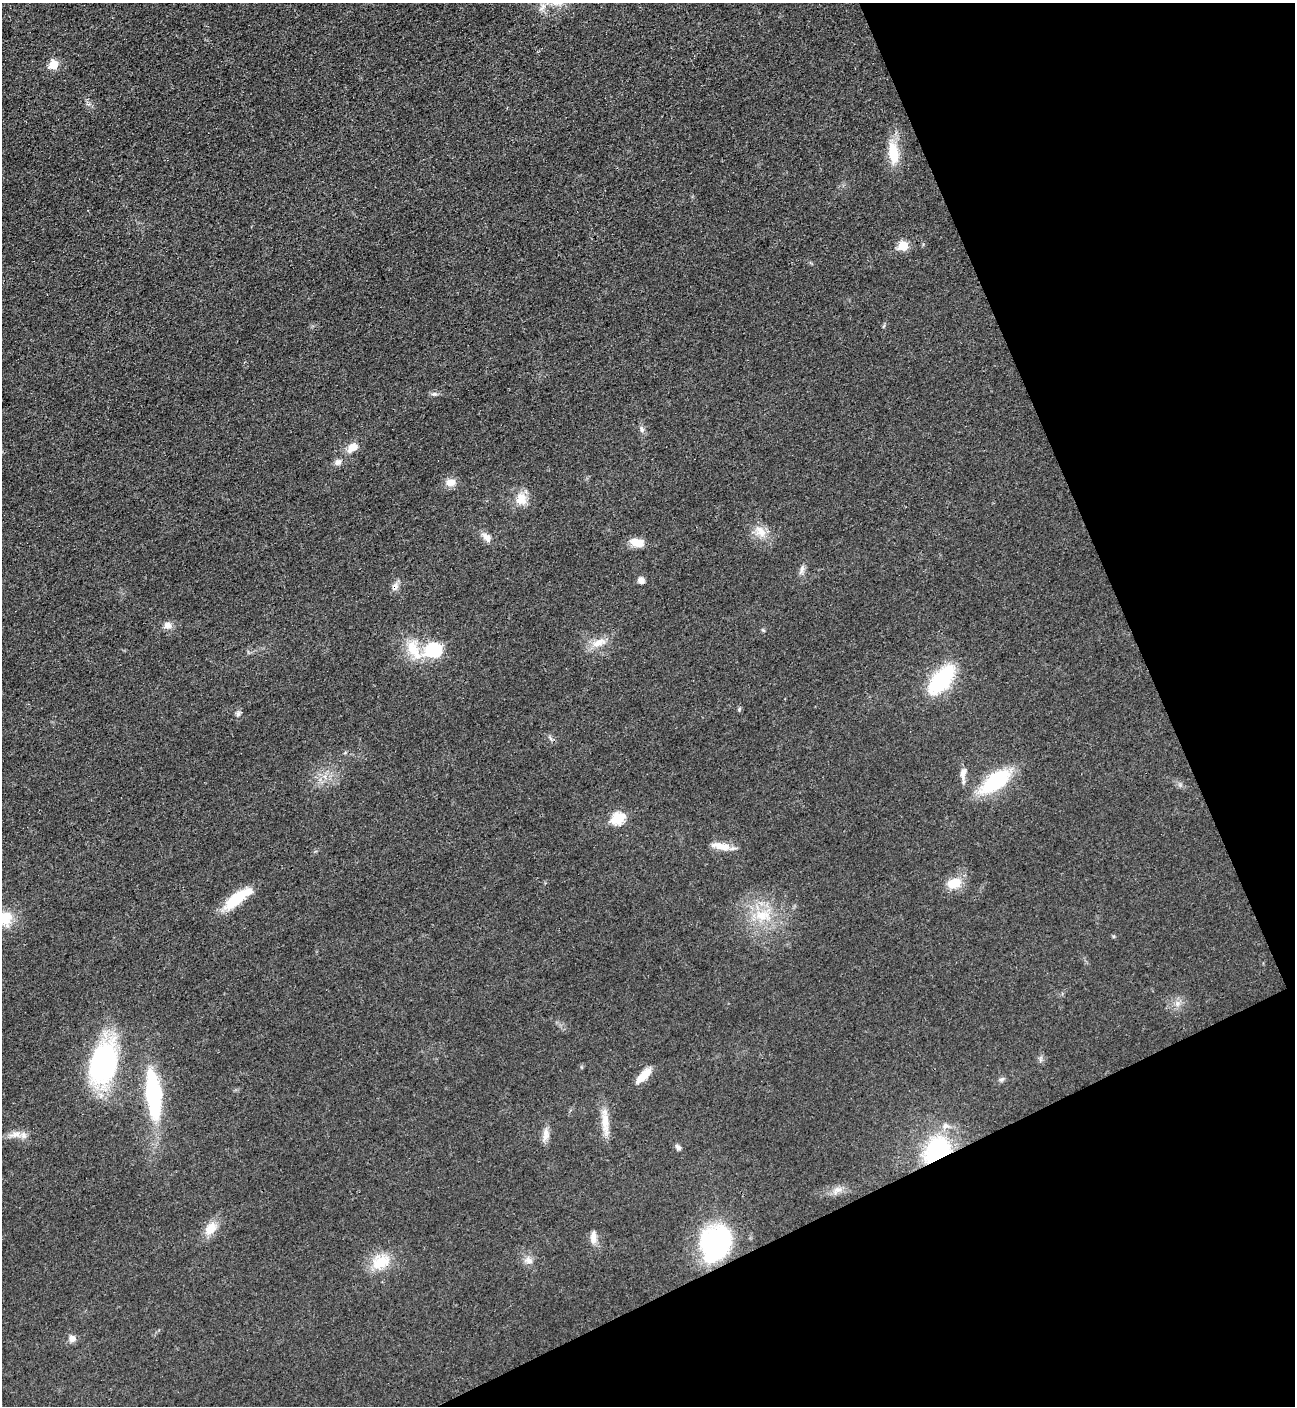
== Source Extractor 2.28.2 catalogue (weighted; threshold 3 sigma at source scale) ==
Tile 12 of 4 x 4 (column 4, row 3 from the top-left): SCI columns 4182-5474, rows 1416-2819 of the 5634 x 5651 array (HDU 1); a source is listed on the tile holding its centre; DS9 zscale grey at full resolution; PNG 1297 x 1408 px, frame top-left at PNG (2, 3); no overlay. Shown black and unused: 22% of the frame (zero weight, under 3 of 4 exposures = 1% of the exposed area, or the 3 px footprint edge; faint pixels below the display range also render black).
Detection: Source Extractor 2.28.2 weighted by HDU 2 'WHT'; one run over the whole footprint, this tile lists its part. Background 0.0194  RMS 0.0041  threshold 0.0184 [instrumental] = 3 sigma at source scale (4.5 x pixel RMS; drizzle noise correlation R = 1.50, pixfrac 1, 0.05/0.05 arcsec/px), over >= 5 px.
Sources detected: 48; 1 inside a brighter listed object's ellipse — not listed separately; the other 47 listed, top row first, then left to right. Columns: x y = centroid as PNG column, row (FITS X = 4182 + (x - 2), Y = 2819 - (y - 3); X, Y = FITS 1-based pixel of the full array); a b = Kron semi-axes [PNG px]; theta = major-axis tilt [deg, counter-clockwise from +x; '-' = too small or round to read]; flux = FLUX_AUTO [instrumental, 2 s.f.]
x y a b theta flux
542 7 15 6 58 2.8
53 65 6 5 - 13
893 153 30 13 -82 10
903 246 6 6 - 14
434 394 7 4 18 0.82
642 429 10 5 -84 1.3
352 448 15 9 37 4.2
338 462 9 8 - 1.8
451 482 13 9 6 3.5
521 499 18 14 -76 5.9
761 532 20 11 -51 5.3
486 537 15 8 -45 2.7
637 543 16 9 -12 5.1
802 569 12 5 76 1.6
641 580 8 7 - 1.9
395 586 10 8 58 2
167 625 12 9 11 2.4
599 643 21 10 21 5.1
434 650 8 7 - 52
414 651 34 14 -57 11
942 680 31 15 51 34
238 714 8 6 70 1
963 773 17 8 79 2.7
995 782 31 14 36 33
618 818 7 7 - 25
721 846 28 8 -10 5.1
954 883 20 13 14 6.9
237 898 36 10 36 16
762 915 23 14 -5 11
5 919 23 21 35 12
103 1064 44 27 74 68
643 1076 21 8 45 6.1
1002 1079 9 5 27 0.95
153 1094 50 15 -85 46
605 1122 31 10 -88 6.6
945 1126 9 7 1 2
15 1134 16 7 13 3.3
546 1134 19 8 85 3
678 1147 8 5 -44 1.3
937 1151 22 16 50 51
837 1190 16 7 31 2.7
210 1228 20 12 52 6
593 1237 15 7 88 3.1
715 1243 30 23 64 70
529 1260 11 8 -34 2.3
381 1262 25 18 17 11
72 1339 8 7 - 2.5
Overlapping masked pixels (flux is a lower limit): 3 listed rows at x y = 395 586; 937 1151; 715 1243
Isophote crosses this tile's border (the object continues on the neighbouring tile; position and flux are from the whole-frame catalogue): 2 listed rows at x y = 542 7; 5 919
Unlisted compact peaks at least as high as the median listed source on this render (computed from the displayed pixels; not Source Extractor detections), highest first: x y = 739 709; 1113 936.